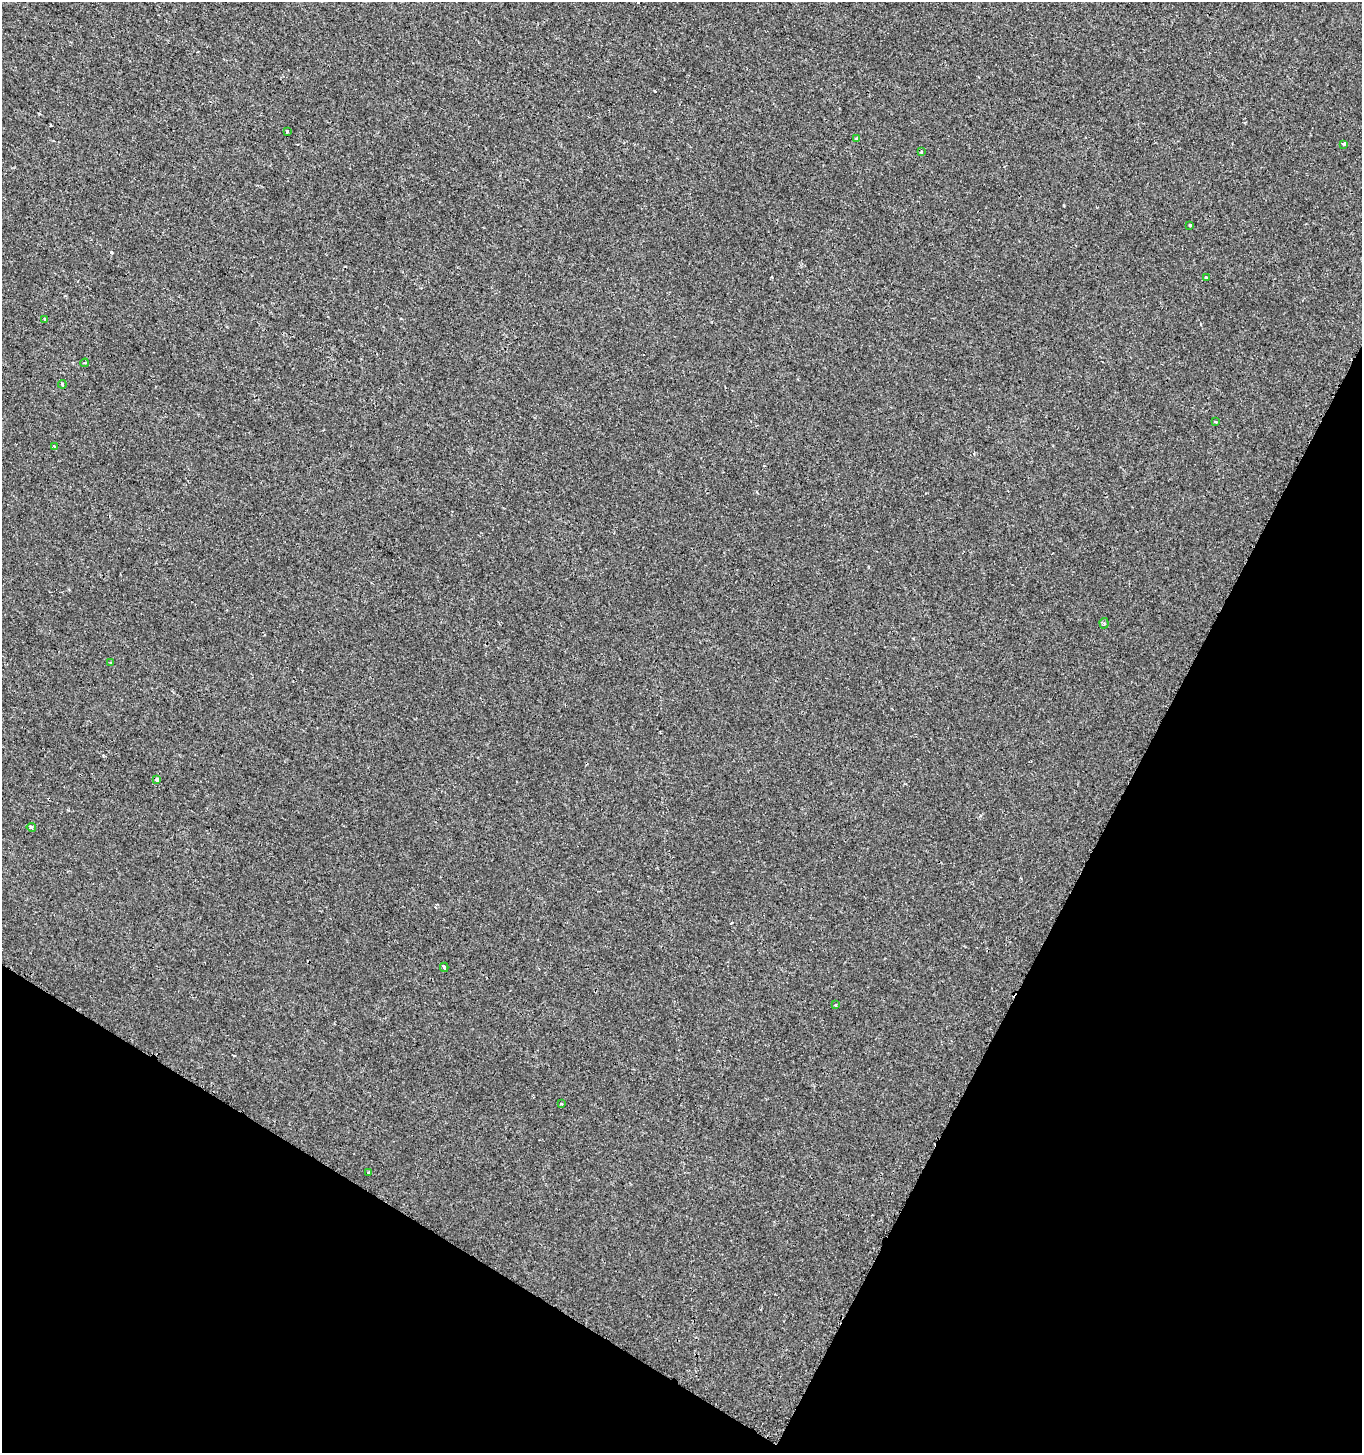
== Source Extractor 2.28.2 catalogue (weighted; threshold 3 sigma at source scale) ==
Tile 15 of 4 x 4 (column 3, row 4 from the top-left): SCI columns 2986-4345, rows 6-1456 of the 5908 x 5820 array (HDU 1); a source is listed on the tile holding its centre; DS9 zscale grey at full resolution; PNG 1364 x 1455 px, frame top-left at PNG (2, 2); each listed source drawn as its Kron ellipse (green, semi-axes under 4 px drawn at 4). Shown black and unused: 26% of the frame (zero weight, under 2 of 3 exposures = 1% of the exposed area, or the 3 px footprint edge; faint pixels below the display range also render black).
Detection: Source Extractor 2.28.2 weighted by HDU 2 'WHT'; one run over the whole footprint, this tile lists its part. Background -2.56e-04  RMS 0.0025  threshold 0.0113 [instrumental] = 3 sigma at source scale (4.5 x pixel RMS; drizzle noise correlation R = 1.50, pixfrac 1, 0.0396/0.0396 arcsec/px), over >= 5 px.
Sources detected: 21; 2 cosmic-ray / hot-pixel residue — neither listed nor drawn; the other 19 listed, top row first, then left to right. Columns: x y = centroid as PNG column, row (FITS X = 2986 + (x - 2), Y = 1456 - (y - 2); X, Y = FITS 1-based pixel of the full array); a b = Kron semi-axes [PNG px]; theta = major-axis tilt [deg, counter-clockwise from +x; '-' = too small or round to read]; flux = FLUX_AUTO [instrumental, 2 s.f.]
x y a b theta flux
287 131 3 3 - 0.48
857 139 3 3 - 0.48
1344 144 3 3 - 0.84
921 152 3 3 - 0.34
1190 225 3 3 - 0.76
1206 278 3 3 - 2
45 320 3 2 - 0.36
85 363 4 3 - 0.29
62 384 4 3 - 0.32
1215 422 4 3 - 0.31
54 446 3 3 - 0.46
1104 623 5 4 - 0.52
111 663 3 3 - 0.3
157 780 4 3 - 2
31 827 5 4 - 0.46
444 967 4 3 - 0.39
835 1005 3 3 - 0.24
561 1104 3 2 - 0.24
369 1173 3 3 - 1.3
Unlisted compact peaks at least as high as the median listed source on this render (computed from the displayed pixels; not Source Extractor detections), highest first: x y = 111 252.